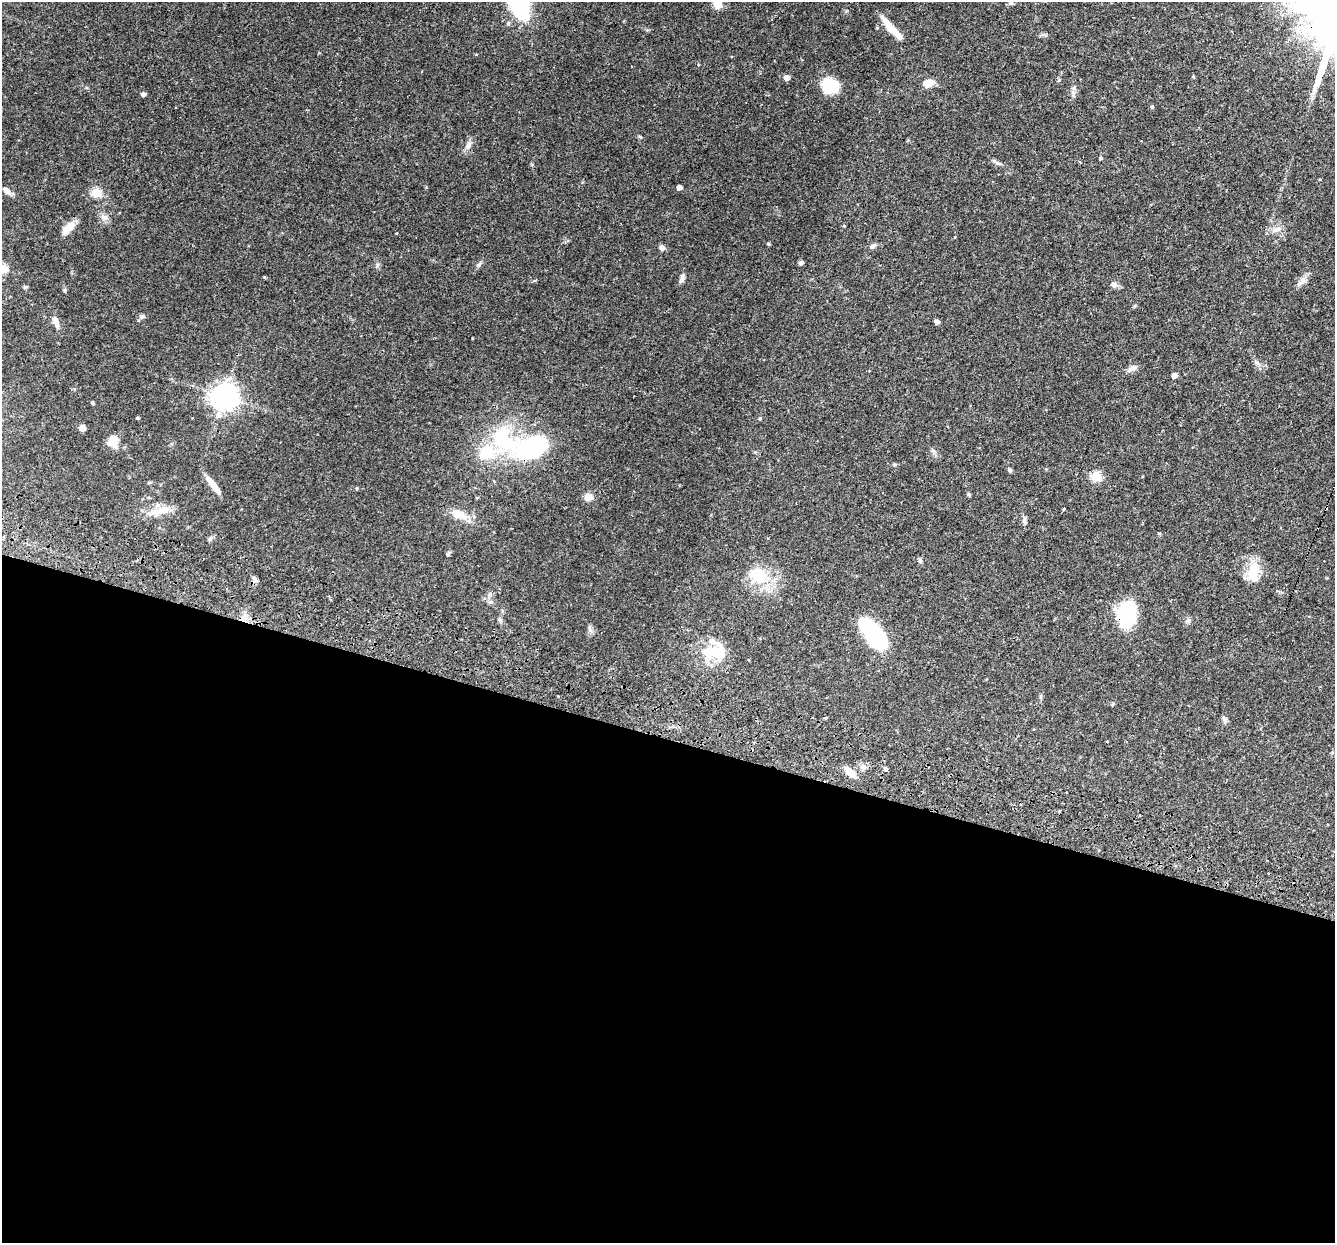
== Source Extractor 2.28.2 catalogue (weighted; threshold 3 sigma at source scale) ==
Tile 14 of 4 x 4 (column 2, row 4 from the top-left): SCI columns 1335-2667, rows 258-1498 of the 5355 x 5411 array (HDU 1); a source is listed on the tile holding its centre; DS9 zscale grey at full resolution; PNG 1337 x 1245 px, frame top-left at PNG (2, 2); no overlay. Shown black and unused: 41% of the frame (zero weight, under 3 of 4 exposures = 3% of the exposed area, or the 3 px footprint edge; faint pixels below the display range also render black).
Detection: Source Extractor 2.28.2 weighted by HDU 2 'WHT'; one run over the whole footprint, this tile lists its part. Background 0.0577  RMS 0.0033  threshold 0.015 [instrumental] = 3 sigma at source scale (4.5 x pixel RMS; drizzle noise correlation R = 1.50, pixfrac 1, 0.05/0.05 arcsec/px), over >= 5 px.
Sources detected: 78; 1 cosmic-ray / hot-pixel residue — not listed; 5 inside a brighter listed object's ellipse — not listed separately; the other 72 listed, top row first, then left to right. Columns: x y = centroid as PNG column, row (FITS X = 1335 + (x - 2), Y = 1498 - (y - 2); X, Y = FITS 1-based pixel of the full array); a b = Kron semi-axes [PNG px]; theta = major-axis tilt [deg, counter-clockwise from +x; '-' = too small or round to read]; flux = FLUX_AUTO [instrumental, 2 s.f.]
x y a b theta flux
520 3 33 16 -80 37
1011 3 6 4 18 0.5
717 4 5 5 - 12
891 28 30 7 -48 5.6
476 54 4 3 - 0.25
1193 77 5 3 - 0.28
786 78 5 4 - 2.5
1059 80 5 4 - 0.35
928 83 10 7 17 4.7
830 86 17 16 - 10
1073 93 7 5 -47 0.79
143 94 5 4 - 0.85
1152 107 5 4 - 0.46
468 145 11 7 65 1.6
1100 158 5 3 - 0.35
994 161 8 4 -45 0.68
679 187 4 4 - 1.8
6 190 11 6 -39 1.6
96 193 5 5 - 17
104 217 11 6 -15 1.3
68 228 19 9 41 3.9
1277 229 15 5 12 1.6
768 244 4 3 - 0.39
873 246 8 6 28 0.88
662 247 5 5 - 1.8
801 263 7 5 62 0.58
479 265 9 5 53 0.83
3 269 5 5 - 16
682 278 12 5 68 1.3
1303 280 13 7 66 1.7
1114 285 7 6 - 1.3
142 316 8 6 30 0.75
56 322 17 7 -68 2.3
937 322 4 4 - 1.5
1257 363 8 4 -44 0.83
1133 368 12 7 25 1.6
1174 375 4 4 - 2.4
224 396 10 9 - 250
93 403 3 3 - 0.56
218 415 11 8 -85 1.7
137 418 4 3 - 0.38
760 418 4 4 - 0.43
82 428 6 5 - 1.8
503 439 35 29 -53 25
112 441 14 12 71 3.5
531 448 28 17 18 40
895 464 7 4 -6 0.45
1010 470 6 5 - 0.61
1096 476 5 5 - 16
213 485 23 6 -52 3.9
969 494 5 4 - 0.42
588 497 8 8 - 2.7
1064 509 4 3 - 2.8
160 511 33 9 14 5.1
458 514 20 9 -23 5.2
1024 520 9 5 -80 0.88
1159 533 5 3 - 0.32
210 539 7 5 44 0.61
448 554 6 5 - 0.55
920 560 7 5 -74 0.61
1253 572 27 13 77 6.9
758 575 28 19 -31 12
491 602 6 4 -17 0.59
1127 614 21 12 83 33
590 629 8 5 -45 0.76
873 634 32 12 -53 45
718 652 25 17 -3 8.5
1225 719 10 5 -56 0.8
1107 741 3 2 - 0.21
863 767 9 6 -28 1.3
886 769 5 5 - 0.65
850 772 14 7 -43 4.1
Overlapping masked pixels (flux is a lower limit): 1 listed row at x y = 1127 614
Isophote crosses this tile's border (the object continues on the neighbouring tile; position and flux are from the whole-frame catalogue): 3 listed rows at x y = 520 3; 717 4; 3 269
Unlisted compact peaks at least as high as the median listed source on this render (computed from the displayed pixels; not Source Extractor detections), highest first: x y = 640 137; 377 265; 65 290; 357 488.